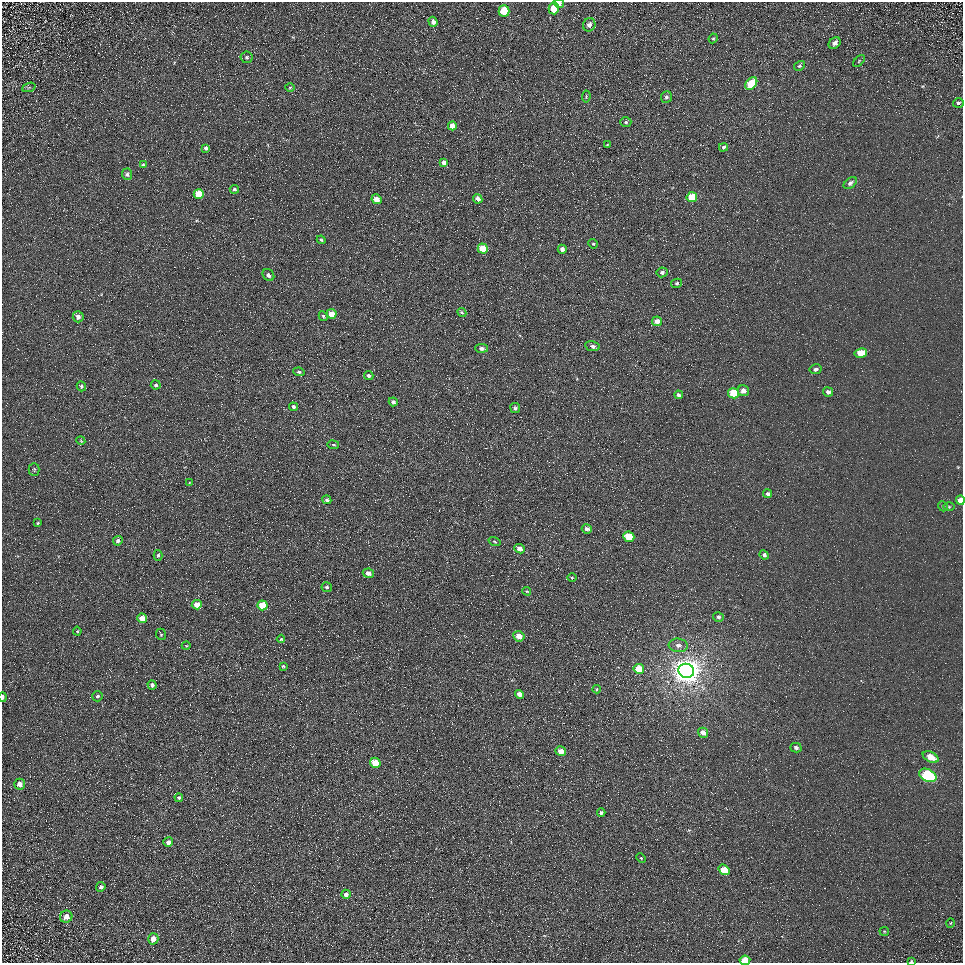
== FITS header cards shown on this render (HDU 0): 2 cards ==
NAXIS1  =                  961
NAXIS2  =                  961

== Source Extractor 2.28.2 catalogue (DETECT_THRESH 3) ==
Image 961 x 961 px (HDU 0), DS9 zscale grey, 1 PNG px = 1 image px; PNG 965 x 965 px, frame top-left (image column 1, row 961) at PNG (2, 2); each listed source drawn as its Kron ellipse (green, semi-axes under 4 px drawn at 4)
Background 5.36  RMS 7.8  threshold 23.3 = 3 sigma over >= 5 px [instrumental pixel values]
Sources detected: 116; all 116 listed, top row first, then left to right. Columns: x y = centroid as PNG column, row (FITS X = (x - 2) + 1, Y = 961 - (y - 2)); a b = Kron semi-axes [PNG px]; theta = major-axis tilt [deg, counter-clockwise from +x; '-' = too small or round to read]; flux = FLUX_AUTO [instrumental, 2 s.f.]
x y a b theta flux
559 3 5 4 - 2400
554 8 6 5 - 15000
504 11 6 5 - 19000
433 22 5 4 - 1800
589 25 7 6 - 2400
713 38 5 4 - 660
835 43 6 5 - 2300
247 57 6 6 - 1000
859 61 7 4 47 570
799 66 6 4 30 910
751 84 7 5 49 16000
29 87 7 4 20 750
290 87 5 3 - 560
586 97 6 4 82 670
666 97 6 5 - 1300
958 103 5 4 - 910
626 122 5 5 - 930
452 126 4 4 - 4600
607 145 4 3 - 400
723 147 4 4 - 930
206 148 4 3 - 1000
444 162 4 4 - 2600
143 165 3 3 - 490
127 174 6 5 - 1100
850 183 7 5 40 1500
234 189 5 4 - 900
199 194 5 5 - 11000
692 197 5 5 - 16000
377 199 5 4 - 4300
478 199 5 4 - 2800
321 240 4 3 - 720
593 244 5 4 - 620
483 249 5 5 - 11000
562 249 4 4 - 1800
662 272 5 5 - 1200
268 275 6 5 - 1500
677 283 5 4 - 710
462 312 5 4 - 730
332 314 5 4 - 7100
323 316 5 4 - 690
78 317 5 5 - 2200
657 321 5 5 - 3400
592 346 7 5 -10 1700
481 348 6 4 0 1500
861 353 6 4 11 10000
815 369 6 5 - 1300
299 372 6 4 -9 970
369 375 5 4 - 1200
156 385 5 4 - 980
81 386 5 4 - 810
743 391 5 5 - 3200
828 392 5 4 - 2000
734 393 5 5 - 20000
679 395 4 4 - 1400
393 402 4 4 - 1400
293 407 4 4 - 1300
515 408 5 5 - 1200
81 441 4 3 - 470
333 445 5 3 - 520
34 469 6 5 - 790
189 483 4 3 - 380
768 494 4 4 - 1400
327 500 4 4 - 880
960 500 4 4 - 4600
943 506 5 4 - 660
949 507 6 4 -1 600
38 523 4 3 - 600
587 529 5 4 - 2000
629 537 6 5 - 17000
118 541 5 4 - 1600
495 542 6 3 -19 480
519 549 5 4 - 2900
158 555 5 4 - 1000
764 555 5 4 - 1500
368 573 6 4 -11 2300
572 577 5 3 - 530
327 587 5 5 - 900
527 591 4 3 - 550
197 605 5 4 - 5100
262 605 5 5 - 14000
718 617 5 4 - 1300
142 618 5 5 - 7300
77 631 4 4 - 500
161 634 6 4 -68 750
519 636 6 5 - 5500
281 639 4 4 - 530
678 645 9 7 -5 2400
186 646 4 3 - 390
283 666 4 4 - 600
639 669 5 5 - 11000
686 671 8 7 - 780000
152 685 5 4 - 1300
597 689 4 4 - 560
520 694 4 4 - 3300
97 696 5 5 - 1100
3 697 5 3 - 850
703 733 5 4 - 3600
796 748 6 4 -15 1400
561 751 5 4 - 4700
931 757 8 5 -27 7100
375 763 5 5 - 13000
928 775 9 6 -27 58000
20 784 5 5 - 3300
179 798 4 4 - 850
601 813 4 4 - 1100
168 842 5 4 - 2400
641 858 5 3 - 500
724 870 6 5 - 6900
101 887 5 4 - 1000
346 894 5 4 - 2100
66 917 6 6 - 3300
951 923 5 3 - 420
884 931 5 4 - 640
153 939 5 5 - 3400
745 960 5 4 - 9600
911 961 3 2 - 460
At the frame edge (FLAGS 8, measured only in part): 5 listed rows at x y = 559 3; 960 500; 3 697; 745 960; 911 961